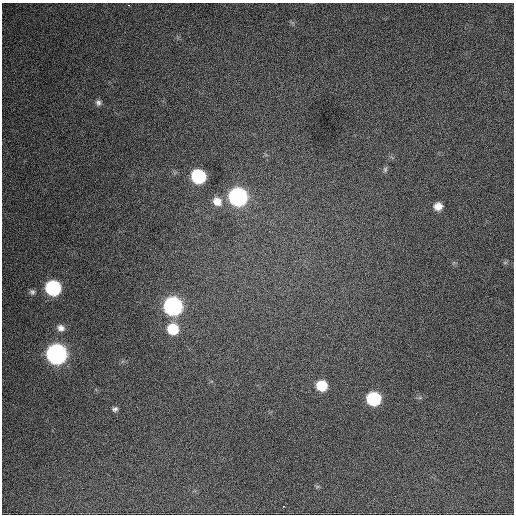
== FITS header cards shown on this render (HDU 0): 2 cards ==
NAXIS1  =                  512 / Axis length
NAXIS2  =                  512 / Axis length

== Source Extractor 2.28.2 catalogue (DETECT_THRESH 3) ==
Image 512 x 512 px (HDU 0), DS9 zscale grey, 1 PNG px = 1 image px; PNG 516 x 516 px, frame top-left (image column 1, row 512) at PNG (2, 3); no overlay
Background 695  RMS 26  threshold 78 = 3 sigma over >= 5 px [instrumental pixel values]
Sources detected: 17; all 17 listed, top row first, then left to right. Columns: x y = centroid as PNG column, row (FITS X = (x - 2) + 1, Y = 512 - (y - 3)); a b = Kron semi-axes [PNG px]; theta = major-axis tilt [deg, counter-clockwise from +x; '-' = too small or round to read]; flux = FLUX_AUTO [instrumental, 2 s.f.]
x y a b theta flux
128 5 3 2 - 3200
98 103 8 7 - 5500
385 169 8 6 75 3900
198 176 9 9 - 180000
238 197 10 10 - 540000
217 201 13 11 -40 20000
438 206 8 7 - 16000
53 288 9 9 - 250000
32 292 8 7 - 4700
173 306 10 9 - 570000
61 328 10 8 -24 10000
173 329 10 9 - 57000
56 354 10 10 - 910000
322 385 8 8 - 53000
374 399 9 9 - 150000
115 409 7 6 - 5000
283 506 2 2 - 3100